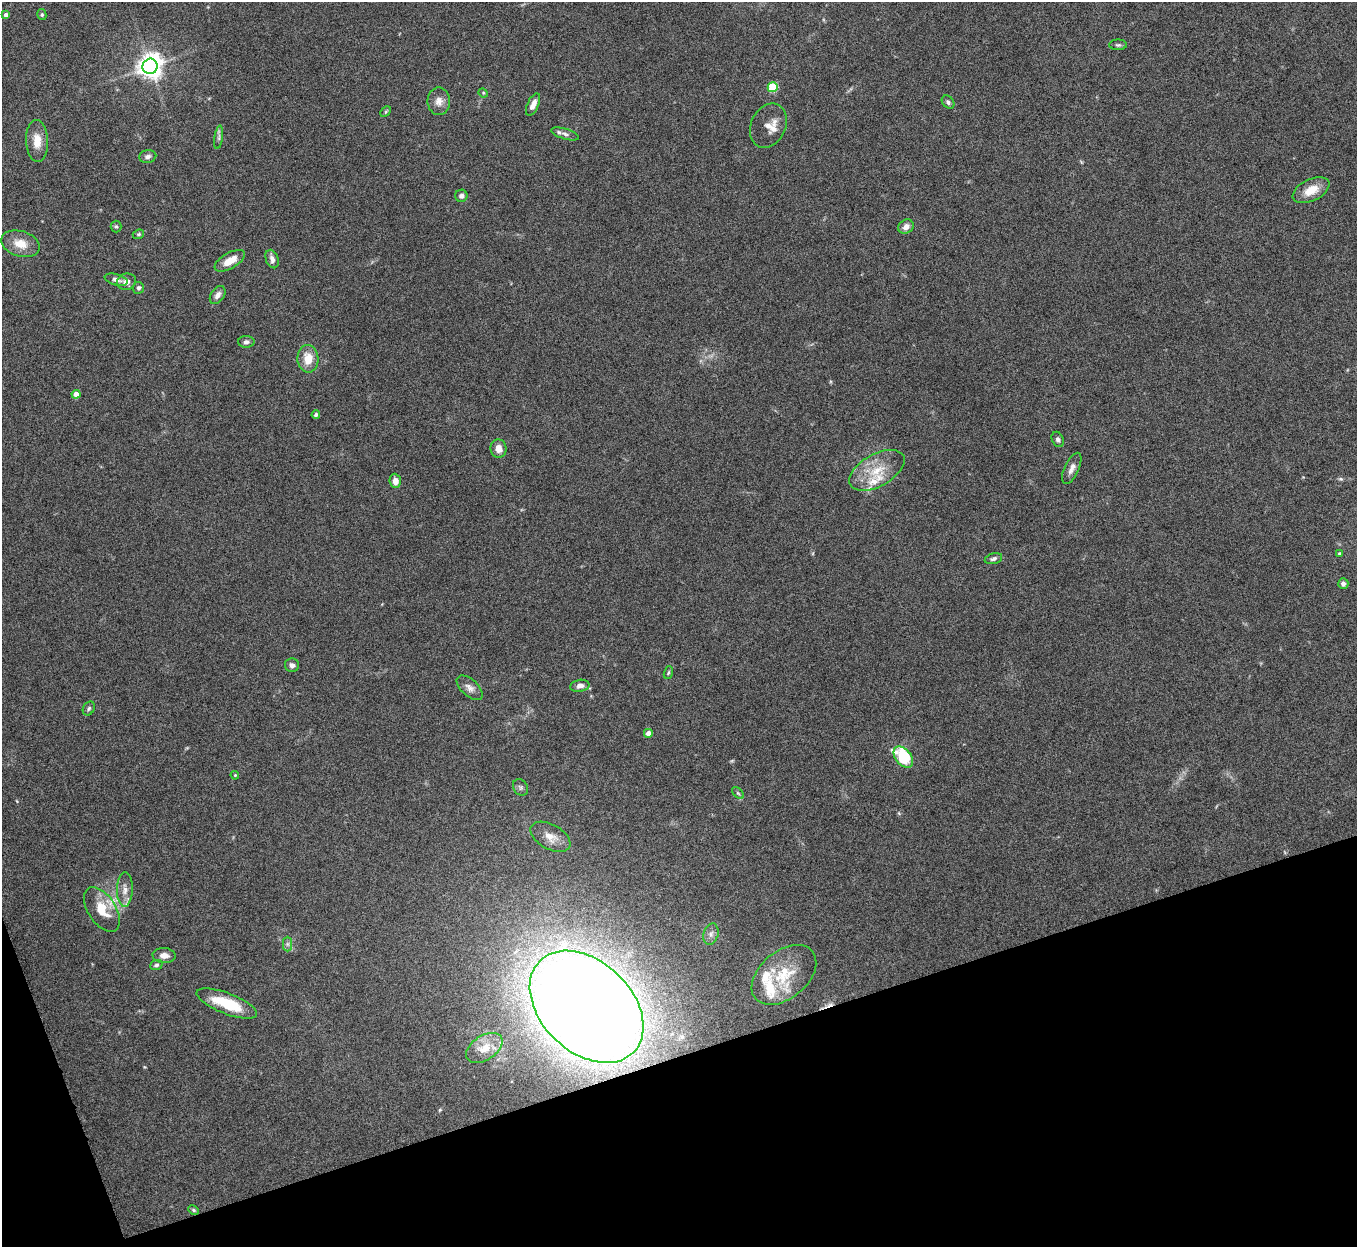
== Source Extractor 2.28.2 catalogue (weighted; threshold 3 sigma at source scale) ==
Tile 14 of 4 x 4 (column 2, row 4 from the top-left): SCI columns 1356-2710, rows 149-1393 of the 5423 x 5406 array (HDU 1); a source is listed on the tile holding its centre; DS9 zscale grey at full resolution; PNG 1359 x 1249 px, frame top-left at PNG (2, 2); each listed source drawn as its Kron ellipse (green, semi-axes under 4 px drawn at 4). Shown black and unused: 17% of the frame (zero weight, under 5 of 10 exposures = <1% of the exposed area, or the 3 px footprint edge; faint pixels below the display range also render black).
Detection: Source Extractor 2.28.2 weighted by HDU 2 'WHT'; one run over the whole footprint, this tile lists its part. Background 0.147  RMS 0.0057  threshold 0.0234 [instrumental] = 3 sigma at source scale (4.09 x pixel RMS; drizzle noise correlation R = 1.36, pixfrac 0.8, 0.05/0.05 arcsec/px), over >= 5 px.
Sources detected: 67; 1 cosmic-ray / hot-pixel residue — neither listed nor drawn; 5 inside a brighter listed object's ellipse — not listed separately; the other 61 listed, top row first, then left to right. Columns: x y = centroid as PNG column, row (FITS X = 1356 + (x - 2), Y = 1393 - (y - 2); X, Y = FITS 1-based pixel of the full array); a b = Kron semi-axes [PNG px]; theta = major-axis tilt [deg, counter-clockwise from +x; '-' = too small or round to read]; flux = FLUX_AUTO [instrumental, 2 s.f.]
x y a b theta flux
6 15 4 4 - 2.5
42 15 5 4 - 0.87
1118 45 9 5 0 1.1
150 66 8 7 - 500
773 87 5 5 - 25
483 93 5 4 - 0.61
439 101 13 11 -90 4.1
948 102 7 5 -50 1.2
533 104 12 5 66 3.9
386 112 6 4 45 0.65
768 126 23 17 66 6.1
565 134 14 5 -17 2
219 137 12 4 82 1.4
37 141 21 11 -87 7.9
148 156 8 6 10 1.9
1311 190 20 11 26 9.2
461 196 6 6 - 1.7
116 227 6 5 - 0.86
906 227 8 6 34 3.5
138 234 6 4 21 0.77
21 244 20 12 -17 8.3
272 259 9 6 -72 2.4
230 261 17 8 30 7.1
116 280 12 5 -15 2.4
126 282 10 8 16 3.5
138 288 6 5 - 1.5
218 295 10 6 55 2.8
246 342 8 6 0 1.5
308 359 14 10 -88 9.1
76 394 4 4 - 5.6
316 415 4 4 - 1.2
1058 439 8 5 -66 1.4
499 449 9 8 - 4
1072 468 17 7 65 3.1
877 470 30 16 29 16
395 481 7 5 -85 4.1
1340 554 4 4 - 1.6
993 559 9 5 15 1.4
1343 584 5 5 - 1.8
292 665 7 7 - 2.1
668 672 6 4 71 0.75
580 686 10 6 10 2.6
470 688 16 8 -43 3.4
89 708 7 5 58 1.1
648 733 4 4 - 3.7
903 757 12 7 -50 31
235 775 4 3 - 0.53
521 787 9 7 -54 1.4
738 793 7 4 -45 0.98
550 837 22 12 -29 6.5
125 890 17 8 89 4.2
102 910 25 13 -57 12
711 934 11 7 72 2.5
287 944 7 4 -90 1.3
164 956 11 7 -4 3.9
156 965 6 5 - 1.2
784 975 37 23 40 24
227 1003 32 10 -21 21
587 1007 65 45 -44 1400
484 1048 20 12 33 7.3
193 1210 6 4 -28 0.73
Overlapping masked pixels (flux is a lower limit): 1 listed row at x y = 587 1007